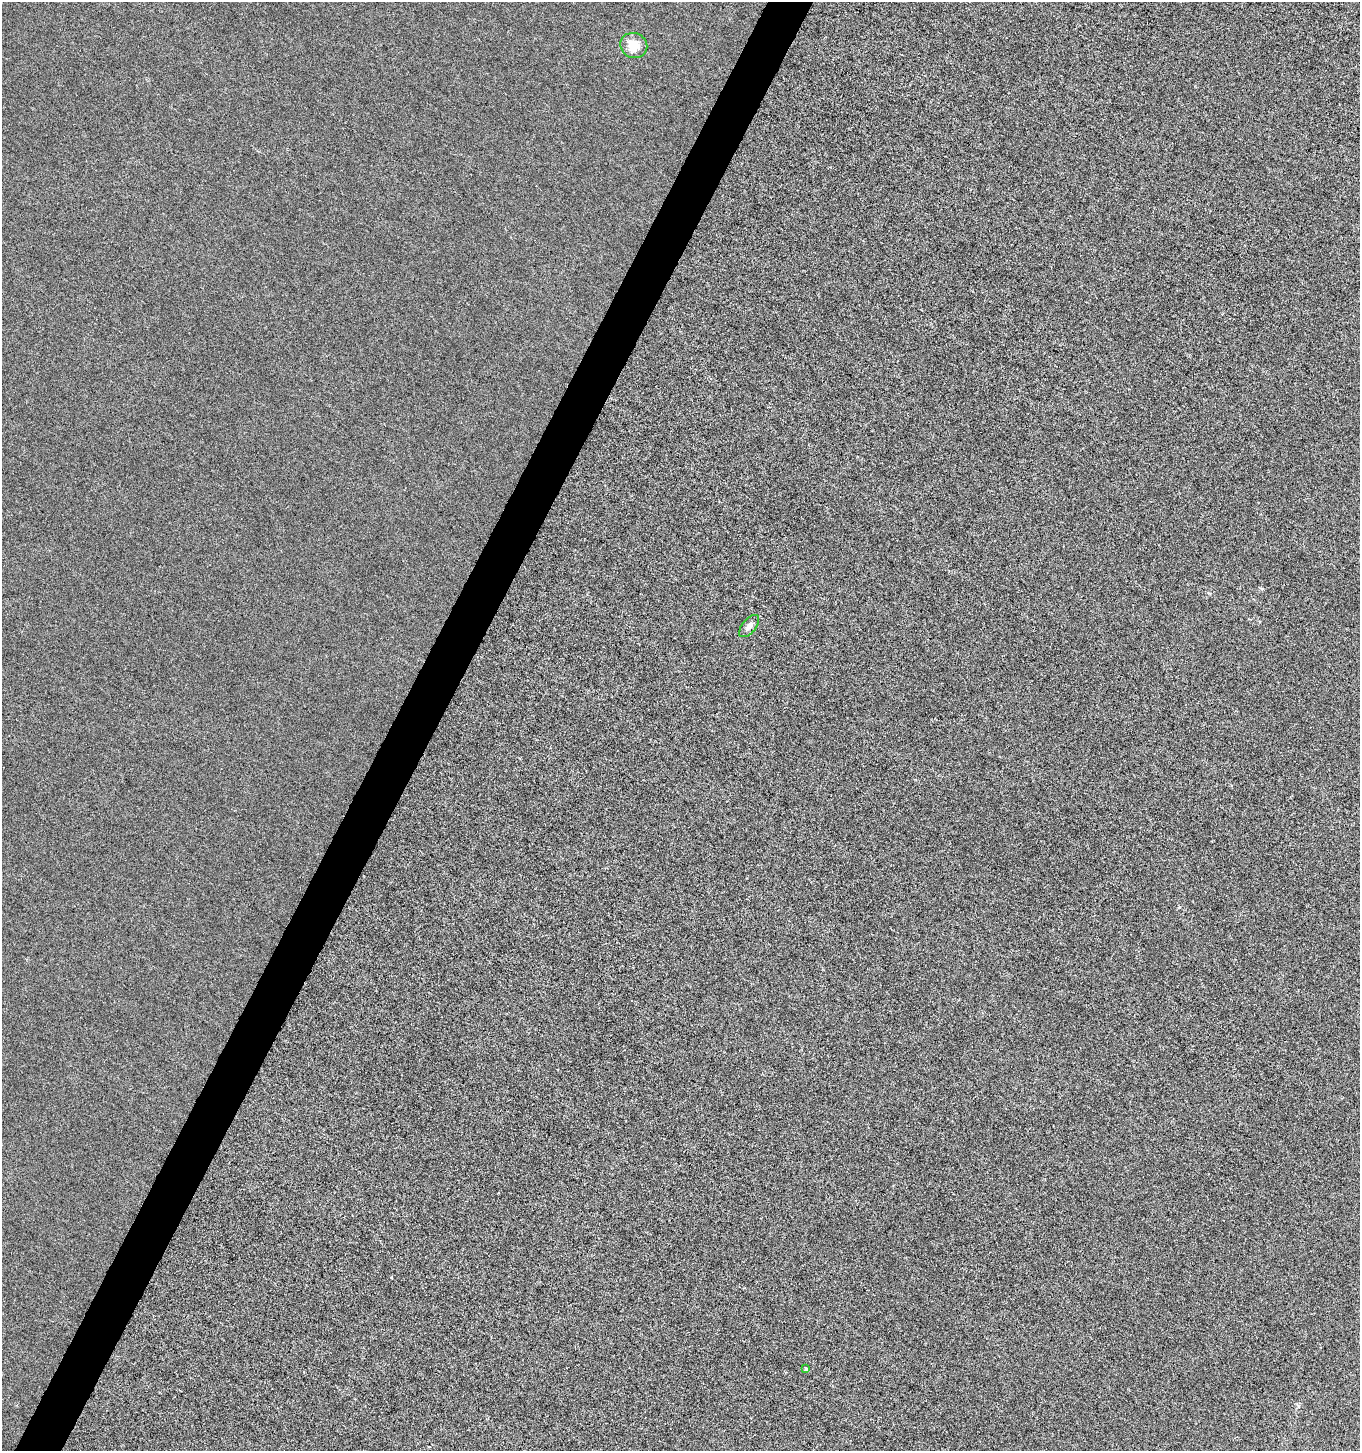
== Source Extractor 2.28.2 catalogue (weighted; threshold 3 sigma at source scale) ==
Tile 7 of 4 x 4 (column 3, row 2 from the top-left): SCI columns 2917-4274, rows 2905-4353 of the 5893 x 5803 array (HDU 1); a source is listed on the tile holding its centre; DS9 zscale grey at full resolution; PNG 1362 x 1453 px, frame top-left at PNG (2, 2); each listed source drawn as its Kron ellipse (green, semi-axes under 4 px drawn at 4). Shown black and unused: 3% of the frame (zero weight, under 3 of 6 exposures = <1% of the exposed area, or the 3 px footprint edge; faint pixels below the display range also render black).
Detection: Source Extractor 2.28.2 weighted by HDU 2 'WHT'; one run over the whole footprint, this tile lists its part. Background 1.27e-04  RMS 0.0022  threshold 0.0089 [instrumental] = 3 sigma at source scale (4.09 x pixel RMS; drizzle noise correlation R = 1.36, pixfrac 0.8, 0.0396/0.0396 arcsec/px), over >= 5 px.
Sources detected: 3; all 3 listed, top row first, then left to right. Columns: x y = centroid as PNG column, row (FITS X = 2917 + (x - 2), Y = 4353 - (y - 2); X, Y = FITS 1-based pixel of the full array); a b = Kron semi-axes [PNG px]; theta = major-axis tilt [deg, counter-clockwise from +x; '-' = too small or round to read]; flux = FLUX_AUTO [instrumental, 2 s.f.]
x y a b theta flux
634 46 14 12 -27 3.3
749 626 13 6 50 1.1
806 1368 3 3 - 0.61